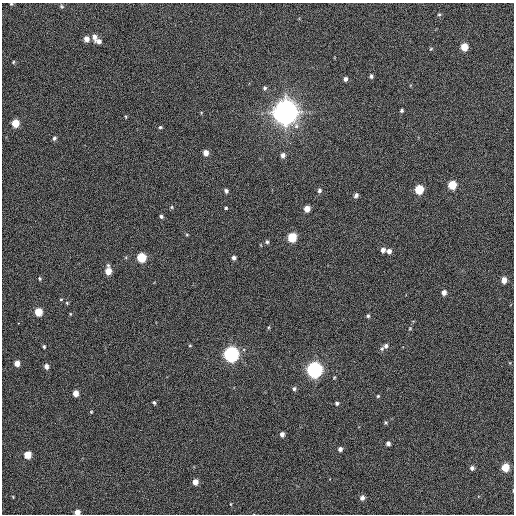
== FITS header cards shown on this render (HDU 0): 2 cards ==
NAXIS1  =                  512 / Axis length
NAXIS2  =                  512 / Axis length

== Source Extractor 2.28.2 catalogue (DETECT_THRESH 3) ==
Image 512 x 512 px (HDU 0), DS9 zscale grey, 1 PNG px = 1 image px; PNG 516 x 516 px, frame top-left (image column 1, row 512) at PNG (2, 3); no overlay
Background 522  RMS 22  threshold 64.8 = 3 sigma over >= 5 px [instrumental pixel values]
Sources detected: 73; all 73 listed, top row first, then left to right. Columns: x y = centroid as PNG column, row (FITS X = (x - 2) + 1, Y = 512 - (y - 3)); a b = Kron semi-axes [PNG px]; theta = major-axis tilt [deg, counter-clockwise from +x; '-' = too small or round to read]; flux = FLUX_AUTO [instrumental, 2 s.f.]
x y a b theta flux
11 4 4 3 - 1.5e+03
62 6 6 5 - 2.2e+03
439 14 4 4 - 1.8e+03
94 37 8 6 -79 7.5e+03
86 39 5 5 - 9.6e+03
99 41 7 5 4 5.9e+03
464 47 5 5 - 2.7e+04
431 49 5 4 - 1.6e+03
13 62 4 3 - 1.4e+03
371 76 5 4 - 2.8e+03
345 79 5 4 - 4.2e+03
265 88 6 5 - 2.8e+03
402 110 4 3 - 2.4e+03
285 112 9 9 - 2.0e+06
126 117 5 3 - 1.3e+03
15 123 5 5 - 2.7e+04
160 127 5 4 - 2.0e+03
54 138 5 4 - 3.1e+03
290 143 3 2 - 2.3e+03
206 153 5 5 - 1.1e+04
283 155 5 5 - 5.5e+03
452 185 6 5 - 3.9e+04
419 189 6 5 - 5.5e+04
319 190 5 5 - 3.4e+03
226 191 5 4 - 3.8e+03
356 195 6 5 - 4.3e+03
171 207 5 4 - 1.7e+03
226 208 3 3 - 1.6e+03
307 209 5 5 - 1.3e+04
161 216 4 4 - 2.8e+03
187 235 5 3 - 1.3e+03
292 237 6 5 - 5.6e+04
267 242 5 5 - 2.6e+03
383 250 5 5 - 5.8e+03
389 251 5 5 - 6.1e+03
141 257 6 5 - 6.0e+04
234 258 4 4 - 4.2e+03
108 271 7 5 90 1.9e+04
40 278 5 3 - 1.7e+03
504 280 5 4 - 1.2e+04
444 292 5 4 - 7.4e+03
67 303 5 4 - 1.5e+03
38 312 5 5 - 3.2e+04
70 314 5 3 - 1.2e+03
368 316 5 4 - 2.5e+03
18 323 2 2 - 5.5e+03
269 327 5 3 - 1.5e+03
410 328 4 4 - 1.3e+03
190 345 5 3 - 1.3e+03
44 346 4 4 - 2.2e+03
386 346 8 6 40 5.5e+03
231 354 7 6 - 4.7e+05
17 363 5 4 - 1.0e+04
46 366 5 4 - 5.8e+03
314 370 7 6 - 5.4e+05
294 389 5 5 - 3.1e+03
75 393 5 4 - 1.2e+04
378 396 4 4 - 1.6e+03
154 402 4 3 - 2.2e+03
337 403 5 4 - 2.7e+03
91 412 4 3 - 1.3e+03
386 422 5 4 - 1.8e+03
282 434 4 4 - 6.3e+03
388 443 4 4 - 4.3e+03
340 449 4 4 - 5.3e+03
27 455 5 5 - 2.4e+04
505 467 5 5 - 3.0e+04
472 468 5 5 - 4.4e+03
195 482 5 5 - 1.0e+04
13 497 4 3 - 1.0e+03
362 498 5 5 - 5.9e+03
231 504 4 3 - 9.8e+02
77 512 5 4 - 1.0e+04
At the frame edge (FLAGS 8, measured only in part): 2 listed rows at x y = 11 4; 77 512